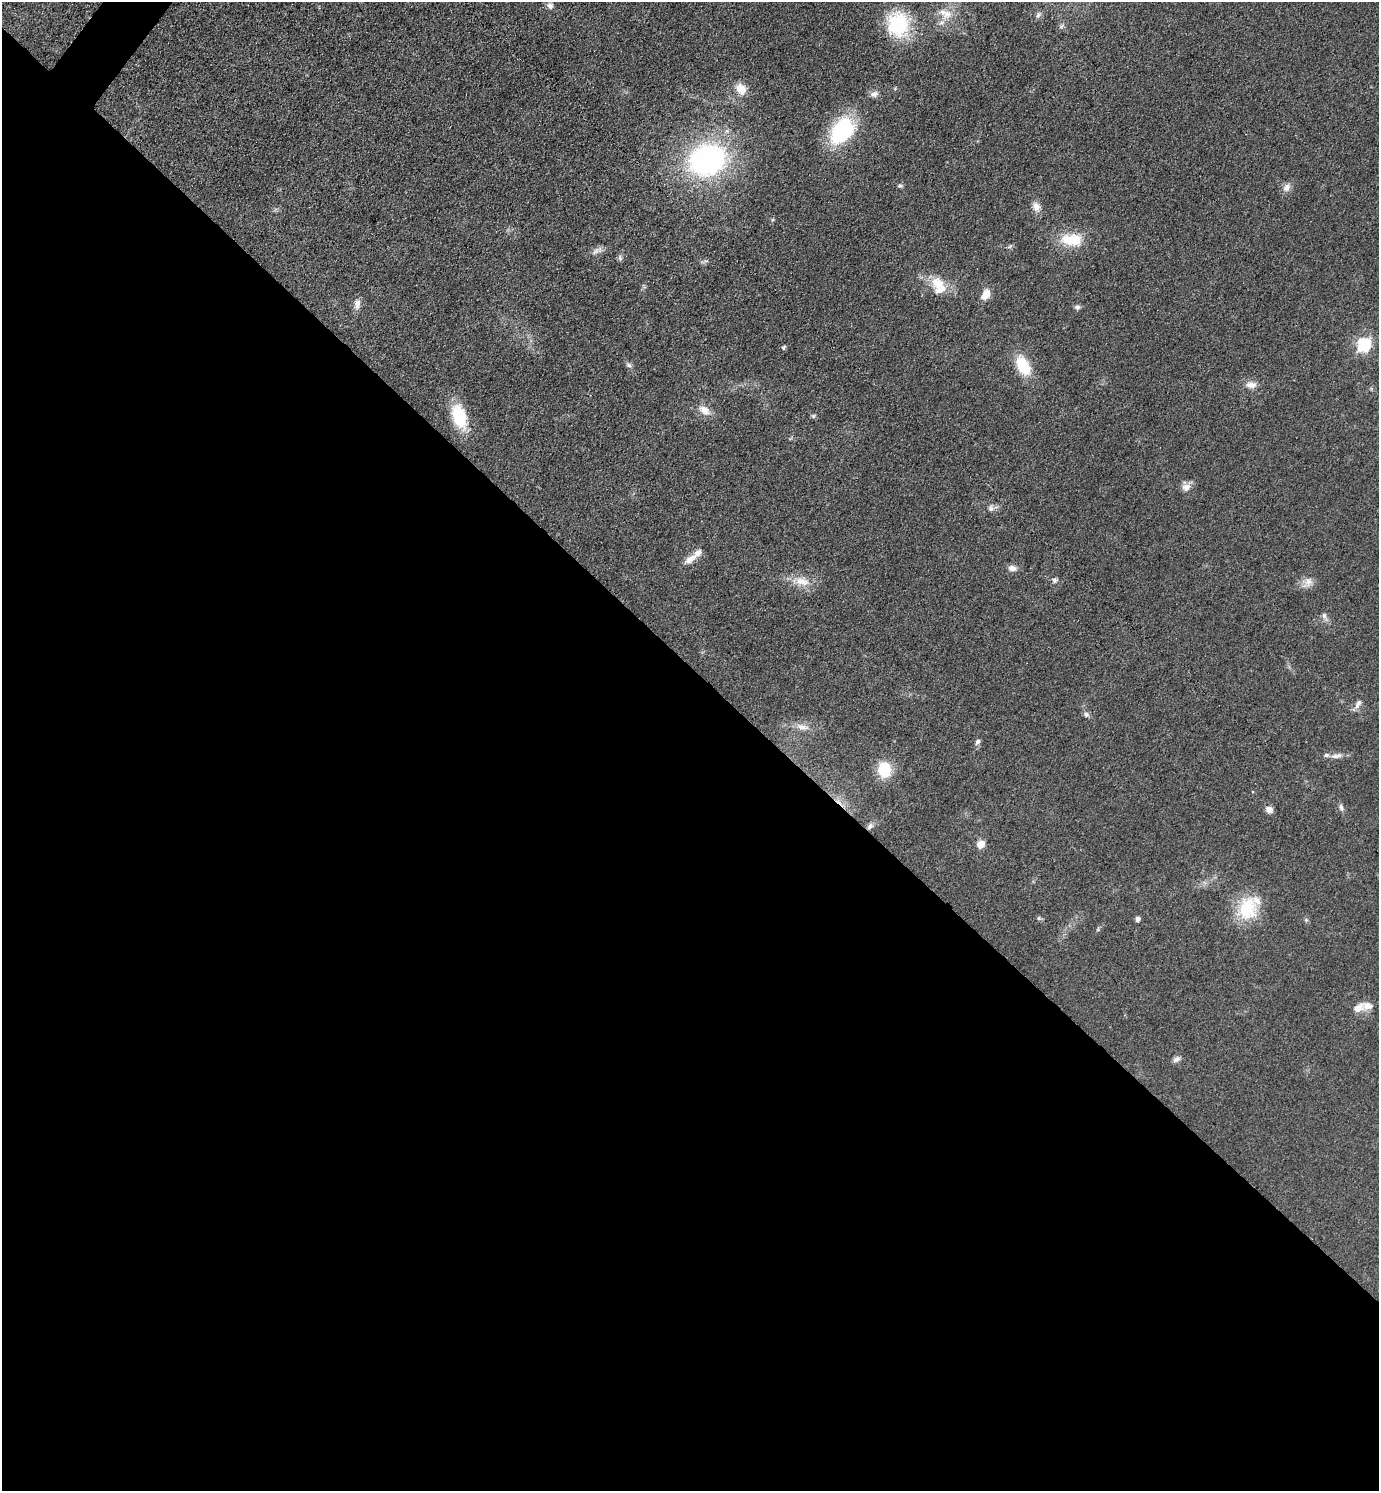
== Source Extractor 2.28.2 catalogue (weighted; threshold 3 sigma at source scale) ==
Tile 14 of 4 x 4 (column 2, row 4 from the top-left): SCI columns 1676-3052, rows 2-1490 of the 5962 x 5959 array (HDU 1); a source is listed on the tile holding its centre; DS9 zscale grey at full resolution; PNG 1381 x 1493 px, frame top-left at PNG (2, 2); no overlay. Shown black and unused: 56% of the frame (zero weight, under 3 of 4 exposures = <1% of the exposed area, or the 3 px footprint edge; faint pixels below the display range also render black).
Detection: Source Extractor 2.28.2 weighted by HDU 2 'WHT'; one run over the whole footprint, this tile lists its part. Background 0.0779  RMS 0.0064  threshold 0.029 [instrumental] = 3 sigma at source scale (4.5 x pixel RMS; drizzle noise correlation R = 1.50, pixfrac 1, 0.05/0.05 arcsec/px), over >= 5 px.
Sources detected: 56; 1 inside a brighter object's white glare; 1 cosmic-ray / hot-pixel residue — not listed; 5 inside a brighter listed object's ellipse — not listed separately; the other 49 listed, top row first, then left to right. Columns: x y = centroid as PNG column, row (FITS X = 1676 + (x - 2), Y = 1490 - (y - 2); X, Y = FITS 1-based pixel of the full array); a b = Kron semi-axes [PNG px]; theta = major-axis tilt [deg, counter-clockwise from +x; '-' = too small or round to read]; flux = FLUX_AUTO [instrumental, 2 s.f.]
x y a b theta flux
550 6 10 8 -27 2.5
945 14 21 11 -20 8.8
898 24 30 26 88 39
741 89 15 11 -45 7.3
874 94 10 7 16 2.7
842 131 30 20 54 55
707 160 34 27 21 140
900 186 7 4 0 1.2
1287 187 11 9 63 3.6
1036 207 12 9 -78 4.5
1069 240 23 17 5 16
1010 246 8 4 45 1.1
596 251 13 6 42 2.8
620 258 8 5 -81 1.5
938 284 27 16 -42 14
986 294 13 8 62 6.6
357 304 15 9 84 3.8
1077 307 7 7 - 1.8
1364 345 7 6 - 100
784 347 5 4 - 1.2
629 365 8 5 -27 1.6
1023 366 23 13 -63 21
1251 385 14 8 3 4.8
704 410 17 10 -36 6.3
459 416 26 14 -71 29
813 416 6 5 - 1.1
1186 487 12 10 16 4.4
991 508 8 7 - 2.3
691 559 20 8 32 6.1
1012 568 11 8 -11 3.5
1054 580 8 6 76 1.7
802 581 22 11 -10 9.5
1308 582 17 10 55 5
1324 616 8 6 -88 2.2
1358 704 14 7 60 3.1
1086 715 7 6 - 1.8
802 727 20 7 -13 5.4
977 742 8 6 57 1.9
1336 756 17 6 10 3.5
884 770 16 13 -77 20
1341 807 9 5 -79 1.8
1269 810 9 7 -19 3.5
870 826 9 6 47 2.4
980 844 9 8 - 5.7
1247 909 32 25 77 27
1039 918 6 4 71 0.83
1137 919 5 4 - 2.3
1358 1008 18 10 35 5.8
1176 1059 10 6 31 2.5
Overlapping masked pixels (flux is a lower limit): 1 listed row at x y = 870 826